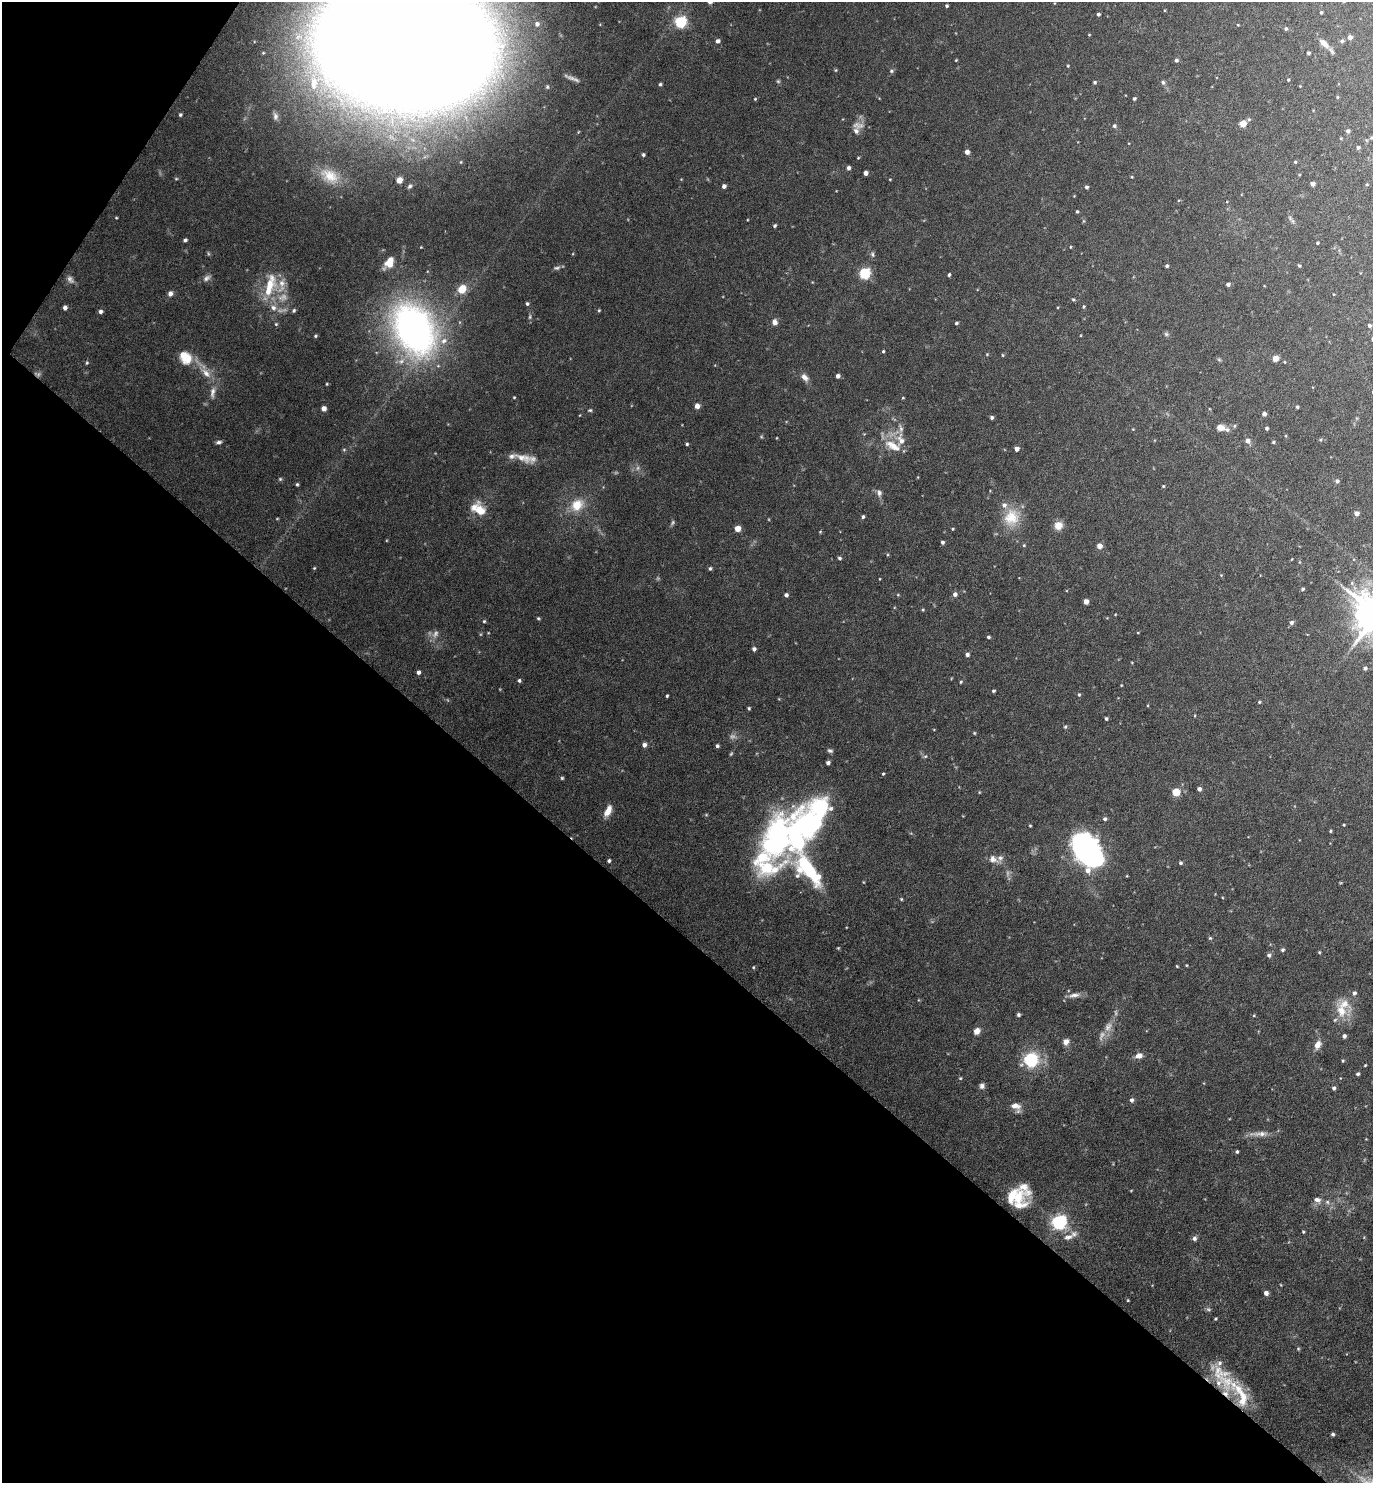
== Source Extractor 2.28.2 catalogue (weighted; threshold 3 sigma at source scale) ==
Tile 9 of 4 x 4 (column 1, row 3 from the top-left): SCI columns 296-1666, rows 1484-2964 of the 5933 x 5928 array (HDU 1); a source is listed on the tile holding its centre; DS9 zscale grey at full resolution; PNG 1375 x 1485 px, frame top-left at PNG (2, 2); no overlay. Shown black and unused: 39% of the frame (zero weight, under 4 of 8 exposures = <1% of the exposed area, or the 3 px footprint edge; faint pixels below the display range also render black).
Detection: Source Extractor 2.28.2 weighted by HDU 2 'WHT'; one run over the whole footprint, this tile lists its part. Background 0.043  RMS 0.0022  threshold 0.00918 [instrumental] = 3 sigma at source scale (4.09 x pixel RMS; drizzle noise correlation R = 1.36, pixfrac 0.8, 0.05/0.05 arcsec/px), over >= 5 px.
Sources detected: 292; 18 too faint to see at this stretch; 1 inside a brighter object's white glare — not listed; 25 inside a brighter listed object's ellipse — not listed separately; the other 248 listed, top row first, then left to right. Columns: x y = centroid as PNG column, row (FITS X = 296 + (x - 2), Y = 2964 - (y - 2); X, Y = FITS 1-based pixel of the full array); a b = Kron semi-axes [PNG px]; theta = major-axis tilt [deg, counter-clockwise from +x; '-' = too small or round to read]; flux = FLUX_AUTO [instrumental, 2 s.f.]
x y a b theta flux
947 6 4 3 - 0.35
1321 12 3 3 - 0.24
1098 14 4 3 - 0.43
680 22 6 5 - 29
537 24 6 6 - 0.86
1238 25 3 3 - 0.16
1286 29 5 4 - 0.35
1089 35 3 3 - 0.16
1350 37 5 4 - 0.93
718 41 5 4 - 0.68
1342 41 5 5 - 0.41
405 43 89 63 -7 3500
1324 43 16 8 -43 1.9
1308 53 4 3 - 0.37
956 60 4 3 - 0.17
1176 60 5 4 - 0.51
1068 66 4 4 - 0.19
836 70 5 4 - 0.22
891 71 6 6 - 0.39
1288 80 4 3 - 0.22
778 81 5 5 - 0.3
1095 82 4 4 - 0.32
1163 82 6 5 - 0.44
660 84 4 4 - 0.37
1300 86 3 3 - 0.12
1337 97 4 4 - 0.22
755 99 4 4 - 0.22
1134 99 4 4 - 0.35
180 115 4 4 - 0.33
275 116 11 7 -80 0.84
1243 124 5 4 - 4.3
1114 126 5 5 - 0.48
856 131 9 8 - 0.83
1348 131 4 4 - 0.53
1371 138 5 4 - 0.27
1358 147 5 4 - 0.44
967 152 4 4 - 1.1
643 155 4 4 - 0.38
858 158 3 3 - 0.18
1295 162 4 4 - 0.23
848 168 5 4 - 0.6
866 173 4 4 - 1.1
330 176 29 18 -30 5.4
1132 177 5 3 - 0.17
176 179 5 4 - 0.23
890 179 3 3 - 0.16
399 180 4 4 - 3.3
1313 184 4 4 - 1.1
1367 185 4 3 - 0.19
410 186 8 5 44 0.49
724 186 4 4 - 0.79
1086 187 4 3 - 0.48
1077 211 3 3 - 0.25
116 218 3 3 - 0.19
747 220 3 2 - 0.14
1083 221 6 3 71 0.23
1293 221 7 6 - 0.51
775 225 4 3 - 0.36
185 240 4 4 - 0.46
1317 243 3 3 - 0.26
1070 247 4 3 - 0.16
872 254 8 6 -80 0.53
389 263 16 9 55 2.9
1167 266 4 3 - 0.44
1299 266 4 3 - 0.27
557 268 10 5 16 0.52
864 273 5 5 - 23
949 275 4 3 - 0.37
207 278 12 7 33 0.9
70 279 12 8 -52 0.94
1228 284 4 4 - 0.56
269 285 33 19 74 8.1
462 289 7 6 - 4.5
170 293 6 5 - 0.98
1073 299 5 4 - 0.28
527 304 4 4 - 0.42
1084 307 5 4 - 0.25
65 308 5 4 - 0.71
294 310 5 4 - 0.35
599 310 4 3 - 0.23
100 311 5 4 - 0.65
530 317 7 5 87 0.42
775 322 8 7 - 0.96
956 323 4 3 - 0.35
276 324 5 5 - 0.28
1369 325 4 4 - 0.41
414 329 68 47 -62 81
1166 334 7 6 - 0.43
315 336 4 4 - 0.31
883 351 4 3 - 0.25
987 354 4 4 - 0.2
1002 355 4 3 - 0.2
186 358 18 14 -52 4.3
1275 358 5 4 - 3.3
1219 360 6 4 -2 0.3
87 363 5 4 - 0.29
206 373 23 9 -45 3.2
838 376 4 4 - 0.8
805 377 11 7 -45 1.2
327 384 3 3 - 0.19
213 392 19 7 80 1.6
514 397 4 3 - 0.2
903 398 4 3 - 0.18
697 406 5 5 - 1.3
1297 407 4 4 - 0.29
324 408 4 4 - 1.7
590 410 6 4 13 0.31
1264 414 4 4 - 0.71
992 417 4 3 - 0.44
1234 426 5 5 - 0.29
1220 427 9 7 -7 1.8
901 428 17 6 -81 1.2
1267 428 4 4 - 0.42
1133 429 3 3 - 0.15
761 437 5 4 - 0.25
776 438 4 2 - 0.13
1320 440 5 3 - 0.24
1248 441 6 5 - 1.1
219 442 7 4 11 0.54
1273 442 4 3 - 0.27
687 444 4 4 - 0.33
893 446 26 12 -26 3.9
1016 449 4 4 - 1.3
344 450 5 5 - 0.3
523 458 26 10 -20 3.1
280 479 5 5 - 0.3
1337 481 5 5 - 0.57
297 484 4 3 - 0.31
1163 486 4 4 - 0.2
879 493 10 7 -77 0.85
577 505 18 14 39 4.6
479 509 19 12 -34 4.4
1356 513 5 5 - 0.77
863 517 4 4 - 0.4
1011 517 26 21 73 6.5
277 519 5 3 - 0.18
1058 526 7 6 - 3.5
737 529 4 4 - 2.9
953 529 4 3 - 0.21
820 532 4 4 - 0.21
942 542 4 4 - 0.46
1024 545 5 5 - 0.28
1099 546 5 5 - 1.5
887 555 4 3 - 0.2
839 558 5 4 - 0.38
1292 559 4 3 - 0.14
314 568 4 4 - 0.22
710 568 5 4 - 0.36
1221 575 4 4 - 0.18
879 579 4 2 - 0.14
1303 589 4 4 - 0.34
955 594 5 5 - 0.83
786 595 4 4 - 0.58
898 595 5 3 - 0.2
1086 601 4 4 - 1.3
923 610 4 4 - 0.22
1115 614 3 3 - 0.16
538 618 4 3 - 0.25
484 621 4 4 - 0.29
1291 623 6 5 - 0.55
488 633 4 3 - 0.16
1138 633 4 3 - 0.15
988 637 4 3 - 0.36
754 649 5 4 - 0.6
967 654 4 4 - 0.67
1365 668 5 5 - 0.46
418 672 4 4 - 0.66
519 680 4 4 - 0.41
961 682 5 4 - 0.25
1121 685 4 3 - 0.15
993 691 4 3 - 0.33
1079 695 5 4 - 0.31
667 696 3 3 - 0.27
1259 702 5 4 - 0.28
749 708 3 3 - 0.27
1106 719 4 4 - 0.34
1065 727 6 5 - 0.35
974 733 5 4 - 0.22
644 745 5 5 - 0.8
717 746 4 4 - 0.4
830 751 7 5 -21 0.46
731 754 6 4 62 0.27
925 756 6 4 28 0.36
828 763 4 4 - 0.62
883 774 4 3 - 0.24
562 778 4 4 - 0.27
1199 789 4 4 - 0.72
979 792 5 3 - 0.17
1176 792 5 5 - 4.4
608 811 13 6 65 2.4
706 815 6 4 0 0.22
1105 819 5 5 - 0.46
1344 825 3 3 - 0.21
1030 826 3 3 - 0.2
1330 831 3 3 - 0.22
778 837 59 32 66 47
1089 851 31 18 -68 54
993 859 17 10 -28 1.7
609 861 4 4 - 0.42
1180 863 4 4 - 0.35
809 870 44 16 -48 19
863 882 5 3 - 0.16
901 899 4 4 - 0.23
1210 938 5 5 - 0.29
838 948 4 3 - 0.19
1282 950 5 4 - 0.38
1319 952 4 4 - 0.2
1269 955 5 5 - 0.61
1186 965 3 3 - 0.16
1177 966 3 3 - 0.18
753 967 5 4 - 0.23
1354 993 6 5 - 0.6
1074 995 17 6 10 1.3
1341 1011 24 18 -21 4.6
1018 1015 4 4 - 0.44
1254 1015 4 4 - 0.2
977 1031 5 4 - 2.3
1344 1036 4 4 - 0.67
1066 1042 8 7 - 1.1
1317 1045 11 7 63 1.5
1139 1056 8 6 17 1.4
1031 1060 17 17 - 10
1343 1061 4 3 - 0.23
1365 1065 3 2 - 0.19
1358 1074 4 3 - 0.4
960 1078 5 4 - 0.24
982 1086 7 6 - 0.79
1334 1088 4 4 - 0.53
1132 1100 5 5 - 0.62
1016 1107 13 8 -37 1.8
1259 1134 29 6 1 1.8
1237 1152 3 3 - 0.3
1018 1197 15 12 87 3.7
1317 1200 10 7 -23 1
1327 1202 6 6 - 0.52
1059 1222 6 6 - 60
1303 1232 4 3 - 0.24
1068 1237 17 8 11 1.5
1364 1237 5 3 - 0.14
1194 1238 6 6 - 0.61
1281 1285 4 3 - 0.15
1266 1293 4 4 - 1
1128 1300 3 3 - 0.19
1208 1309 8 6 -29 0.43
1215 1319 3 3 - 0.23
1298 1349 5 4 - 0.25
1220 1373 65 20 -46 8.6
1333 1434 4 3 - 0.45
Overlapping masked pixels (flux is a lower limit): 1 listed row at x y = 1220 1373
Isophote crosses this tile's border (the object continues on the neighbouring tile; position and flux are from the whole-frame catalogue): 1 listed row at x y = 405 43